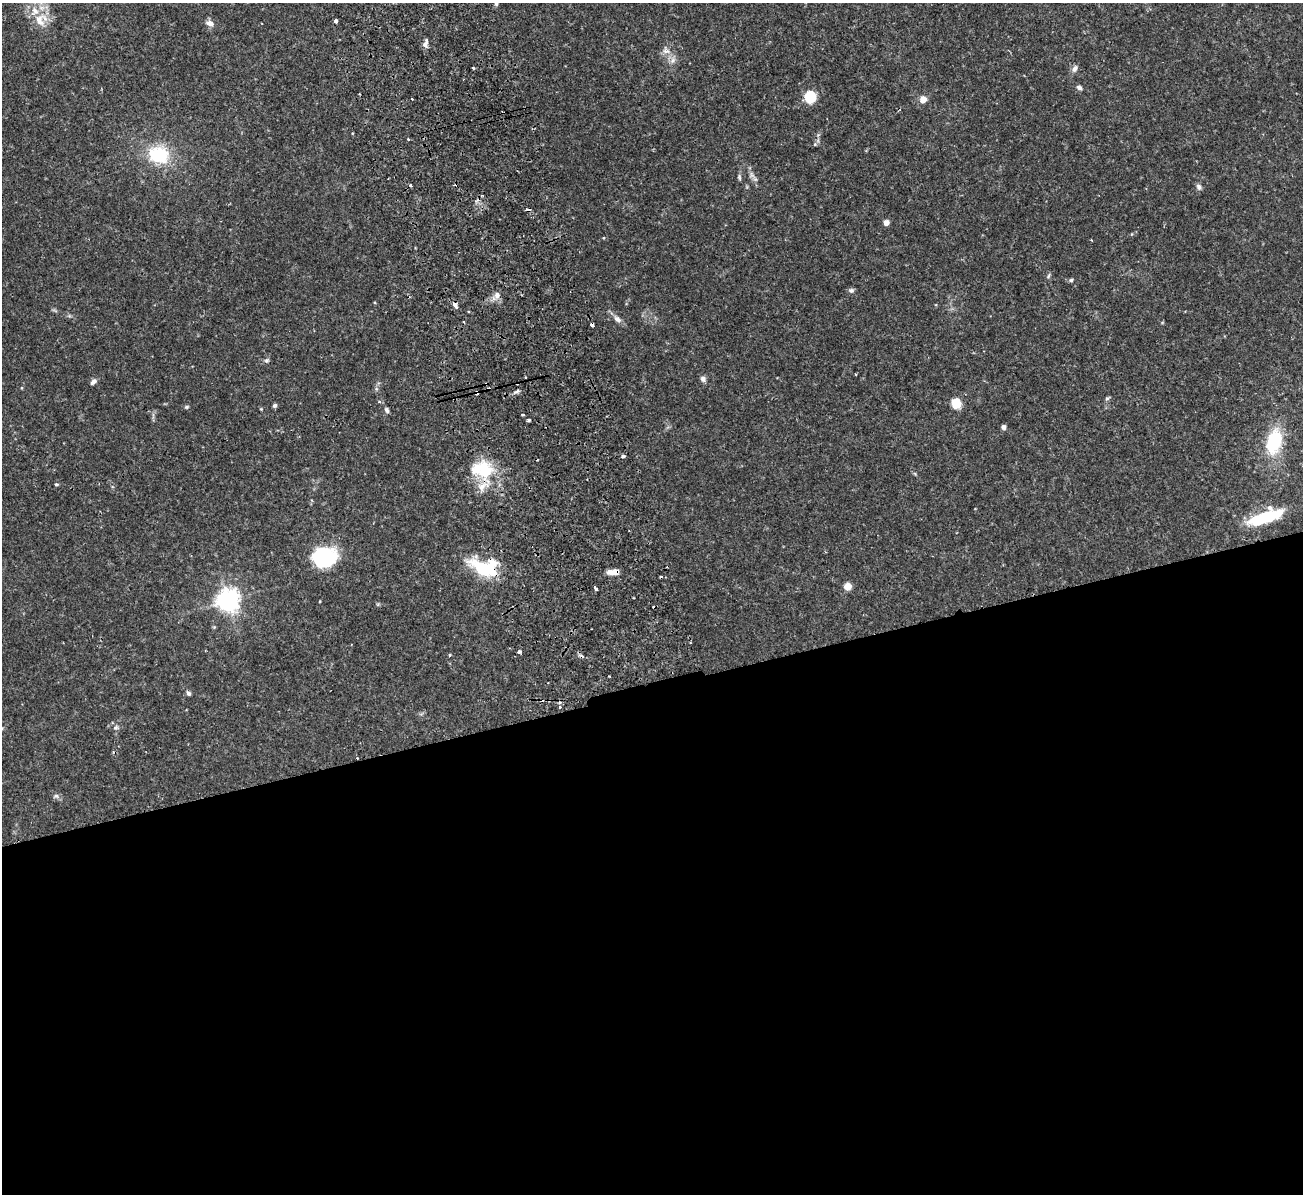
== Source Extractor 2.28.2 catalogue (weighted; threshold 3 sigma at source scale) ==
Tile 15 of 4 x 4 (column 3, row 4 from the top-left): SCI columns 2658-3958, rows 171-1362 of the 5316 x 5225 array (HDU 1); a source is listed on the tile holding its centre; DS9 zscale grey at full resolution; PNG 1305 x 1196 px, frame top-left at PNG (2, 3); no overlay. Shown black and unused: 43% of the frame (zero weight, under 2 of 3 exposures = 3% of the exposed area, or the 3 px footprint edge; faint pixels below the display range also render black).
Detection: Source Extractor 2.28.2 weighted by HDU 2 'WHT'; one run over the whole footprint, this tile lists its part. Background 0.119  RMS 0.0072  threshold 0.0325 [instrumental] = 3 sigma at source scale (4.5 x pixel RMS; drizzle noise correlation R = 1.50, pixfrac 1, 0.05/0.05 arcsec/px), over >= 5 px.
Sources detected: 73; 2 inside a brighter object's white glare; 11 cosmic-ray / hot-pixel residue — not listed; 4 inside a brighter listed object's ellipse — not listed separately; the other 56 listed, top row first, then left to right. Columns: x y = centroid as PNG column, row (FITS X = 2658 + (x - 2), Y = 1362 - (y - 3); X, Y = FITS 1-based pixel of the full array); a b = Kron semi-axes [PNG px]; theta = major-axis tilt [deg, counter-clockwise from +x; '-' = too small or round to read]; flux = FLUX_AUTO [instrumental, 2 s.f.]
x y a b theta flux
496 3 6 5 - 1.2
39 20 19 12 -70 11
336 21 4 3 - 2.1
210 23 10 7 -13 3.4
426 43 13 5 76 2.5
666 51 14 8 -55 4.8
473 68 3 3 - 1.6
1075 69 10 6 59 2.6
1079 88 7 5 -33 1.8
810 97 7 7 - 36
412 99 3 2 - 0.66
923 99 9 8 - 4.5
408 139 3 3 - 0.6
159 155 23 18 -14 34
752 175 10 6 -60 2.6
739 177 9 4 -83 1.2
1199 187 8 6 -59 1.9
886 223 4 4 - 6.1
1048 276 8 3 71 0.98
1071 280 5 5 - 0.97
851 290 7 6 - 1.6
497 295 9 8 - 3.7
455 304 6 4 -78 5.3
617 319 11 7 -34 3.3
592 325 4 3 - 3.2
266 360 8 5 40 1.4
703 379 8 7 - 2.1
93 382 8 5 45 2.5
517 391 8 4 23 1.4
477 393 3 3 - 5.4
1107 398 6 5 - 1.1
379 402 5 3 - 0.95
956 403 7 6 - 20
275 405 6 4 44 1.4
186 407 6 4 1 0.99
261 409 4 4 - 0.54
387 410 7 5 -61 1.5
528 420 3 3 - 1.5
1003 427 5 5 - 1.9
1274 441 25 15 74 40
623 456 4 3 - 3.7
485 470 27 20 89 29
56 484 4 4 - 0.83
1266 517 43 12 18 33
327 555 30 22 -10 41
486 570 44 18 -21 32
613 572 12 5 5 6
848 586 7 7 - 5.4
595 588 5 3 - 3.6
228 600 7 7 - 520
519 652 4 3 - 4.4
449 655 4 3 - 0.59
189 693 6 5 - 1.4
116 727 7 5 17 1.4
357 758 2 2 - 0.47
56 796 9 6 -27 1.9
Overlapping masked pixels (flux is a lower limit): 6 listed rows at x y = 455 304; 592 325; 477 393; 485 470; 613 572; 357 758
Isophote crosses this tile's border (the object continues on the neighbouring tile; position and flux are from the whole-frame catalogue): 2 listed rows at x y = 496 3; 39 20